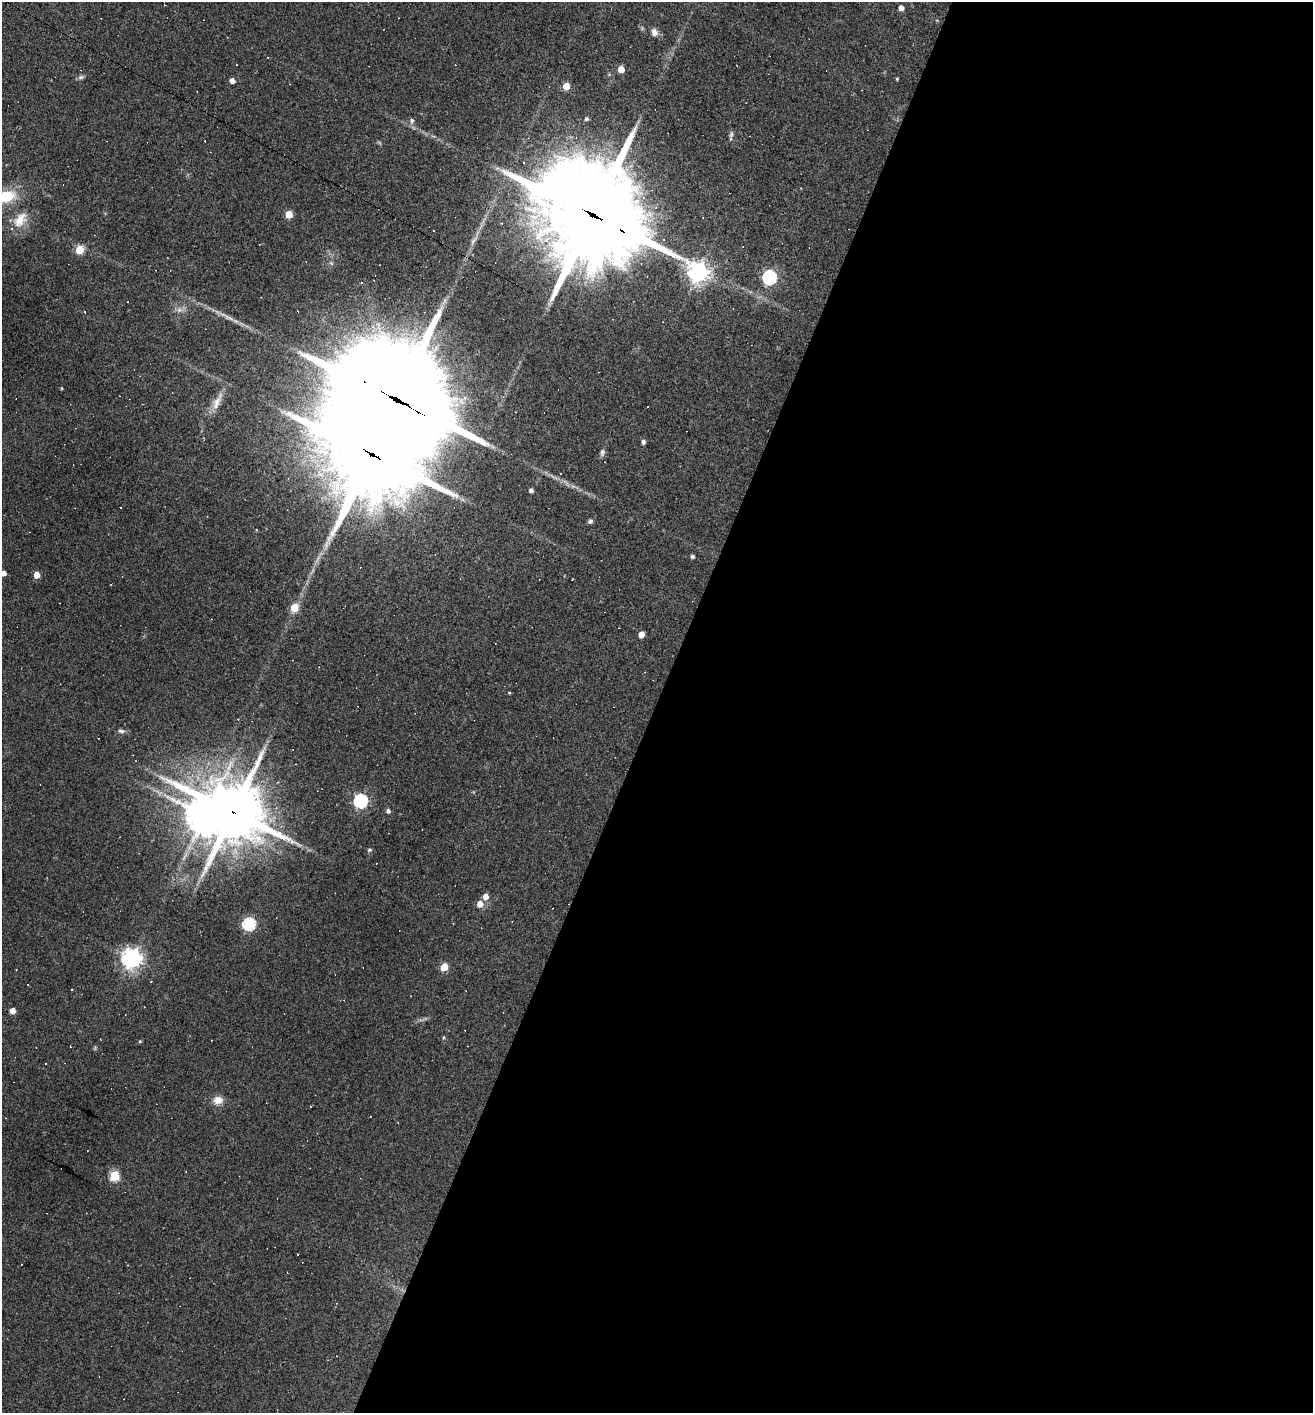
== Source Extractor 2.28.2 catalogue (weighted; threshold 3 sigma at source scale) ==
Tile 12 of 4 x 4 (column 4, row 3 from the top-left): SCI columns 4073-5383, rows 1412-2822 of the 5657 x 5645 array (HDU 1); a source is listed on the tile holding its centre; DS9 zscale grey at full resolution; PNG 1315 x 1415 px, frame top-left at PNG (2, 2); no overlay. Shown black and unused: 50% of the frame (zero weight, under 2 of 3 exposures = <1% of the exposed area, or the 3 px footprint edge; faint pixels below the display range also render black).
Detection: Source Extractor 2.28.2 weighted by HDU 2 'WHT'; one run over the whole footprint, this tile lists its part. Background 0.062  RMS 0.0075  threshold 0.0338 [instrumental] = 3 sigma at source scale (4.5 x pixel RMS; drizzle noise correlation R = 1.50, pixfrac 1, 0.05/0.05 arcsec/px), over >= 5 px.
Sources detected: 90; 31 cosmic-ray / hot-pixel residue — not listed; the other 59 listed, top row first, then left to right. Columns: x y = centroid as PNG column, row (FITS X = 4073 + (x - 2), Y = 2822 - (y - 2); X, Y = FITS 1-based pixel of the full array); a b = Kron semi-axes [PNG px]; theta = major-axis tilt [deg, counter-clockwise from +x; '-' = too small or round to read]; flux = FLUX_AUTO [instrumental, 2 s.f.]
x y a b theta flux
901 8 4 4 - 5
654 32 9 7 -72 4.5
621 69 5 5 - 12
81 77 8 6 15 1.8
897 79 3 3 - 0.79
232 81 4 4 - 5
566 86 5 5 - 18
586 119 4 4 - 1.6
412 121 6 5 - 2.4
731 134 10 5 74 1.9
523 162 3 3 - 1.3
6 197 23 13 20 27
289 214 5 5 - 18
594 215 46 36 -33 9600
20 220 24 14 53 13
433 230 3 3 - 3.8
664 240 4 3 - 0.59
79 250 5 5 - 28
331 263 6 4 -44 1.1
698 272 7 7 - 500
770 277 6 6 - 160
362 282 3 3 - 18
179 310 9 6 -6 2.9
229 317 17 6 -21 4.8
62 388 4 3 - 0.68
396 400 49 32 -29 17000
217 402 26 9 64 8.6
643 442 4 4 - 2.5
602 452 9 6 83 2.3
372 454 31 26 -29 9000
531 490 4 4 - 2.6
590 521 6 5 - 1.9
692 556 4 4 - 1.9
360 567 3 2 - 0.85
3 573 4 4 - 4.4
37 575 5 4 - 9
294 608 5 5 - 21
641 634 5 4 - 8.1
509 693 4 3 - 0.64
121 731 10 5 -12 2.2
277 782 4 4 - 0.71
361 801 6 6 - 130
388 811 5 5 - 2.2
233 812 19 18 - 4400
205 815 16 12 -57 1500
369 850 5 5 - 1.6
486 897 6 5 - 5.9
480 904 5 5 - 7.4
249 924 6 6 - 100
132 958 7 7 - 460
444 967 5 5 - 20
71 989 3 2 - 0.86
12 1011 5 4 - 6.5
444 1037 5 4 - 0.88
140 1041 4 4 - 0.91
46 1064 2 2 - 0.59
218 1100 11 9 8 7.4
114 1176 5 5 - 50
21 1264 2 2 - 0.63
Overlapping masked pixels (flux is a lower limit): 4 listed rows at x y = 594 215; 396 400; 372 454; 233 812
Isophote crosses this tile's border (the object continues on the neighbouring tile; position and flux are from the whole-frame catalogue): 2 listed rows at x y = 6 197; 3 573